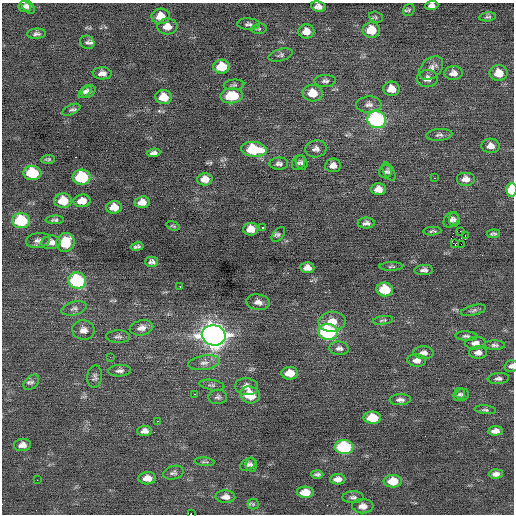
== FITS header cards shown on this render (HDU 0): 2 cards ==
NAXIS1  =                  512 / Axis length
NAXIS2  =                  512 / Axis length

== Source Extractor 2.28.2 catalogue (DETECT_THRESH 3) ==
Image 512 x 512 px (HDU 0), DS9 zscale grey, 1 PNG px = 1 image px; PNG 516 x 516 px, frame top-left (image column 1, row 512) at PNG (2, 3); each listed source drawn as its Kron ellipse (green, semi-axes under 4 px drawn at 4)
Background -0.0252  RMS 0.82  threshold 2.47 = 3 sigma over >= 5 px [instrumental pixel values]
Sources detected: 138; all 138 listed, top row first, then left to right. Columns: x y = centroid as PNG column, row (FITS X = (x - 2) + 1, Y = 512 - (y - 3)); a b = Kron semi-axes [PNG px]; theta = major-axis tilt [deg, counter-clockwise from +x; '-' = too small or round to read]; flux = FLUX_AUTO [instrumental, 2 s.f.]
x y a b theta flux
432 5 6 4 4 180
25 7 6 5 - 160
28 7 9 5 -51 180
318 7 7 5 -8 260
409 10 6 5 - 94
161 16 9 7 2 790
376 17 7 5 -22 97
488 17 8 4 6 110
248 24 11 5 -2 170
167 26 10 8 2 510
259 29 7 5 7 99
371 30 9 7 2 1200
306 31 8 7 - 470
36 34 9 5 4 160
87 42 7 6 - 150
281 55 12 6 15 140
222 67 8 7 - 1400
431 68 14 9 44 370
102 73 9 6 -3 300
453 73 9 7 2 330
499 73 9 8 - 860
427 79 10 8 4 350
325 81 11 6 2 180
234 85 10 5 6 120
391 89 8 7 - 640
85 92 8 4 46 160
89 92 7 5 35 160
313 93 10 8 -5 930
232 96 11 7 4 1600
164 97 8 7 - 890
369 104 12 8 4 260
71 110 10 5 25 130
377 120 9 8 - 8100
439 135 13 6 4 180
491 146 9 7 -3 340
254 149 13 7 -5 2500
316 149 11 8 10 250
153 153 7 4 7 190
48 159 7 3 4 100
298 163 8 6 60 130
302 163 7 5 -64 120
279 164 9 6 0 180
333 165 8 7 - 310
386 172 7 6 - 120
389 172 10 5 -61 130
32 173 9 7 -2 2600
82 177 9 7 -3 3300
435 178 3 2 - 69
205 179 7 6 - 490
465 179 9 7 0 380
378 189 7 6 - 400
511 190 7 5 87 1600
63 201 9 7 2 1200
82 201 9 6 6 550
142 202 8 6 6 440
114 207 8 6 3 680
55 220 9 4 1 120
451 220 9 6 48 210
454 220 7 5 -82 130
21 221 9 7 -1 3000
366 223 8 5 2 190
173 226 7 3 -18 74
263 228 3 2 - 460
251 229 7 6 - 590
432 231 9 4 4 95
461 231 3 2 - 140
278 234 8 5 50 110
493 234 6 3 5 120
465 235 2 2 - 260
38 240 12 7 8 250
51 242 9 6 7 320
65 242 10 9 - 1300
455 244 3 2 - 80
461 244 2 2 - 250
137 247 6 4 11 130
152 262 6 5 - 170
391 266 12 3 1 90
307 268 7 5 -2 320
424 270 9 5 3 200
77 281 9 8 - 4400
180 286 3 2 - 110
385 289 8 7 - 1800
258 302 11 8 -7 320
74 308 13 6 13 200
473 310 13 5 14 160
383 320 10 4 8 99
332 322 13 10 4 700
142 328 12 7 13 340
83 330 11 9 -10 360
328 332 10 8 -6 6700
214 335 12 10 -12 49000
466 336 11 4 -3 140
118 337 12 6 -1 190
475 343 10 6 2 270
495 345 10 4 0 150
339 348 10 6 -5 210
423 353 10 6 -2 230
478 353 9 6 1 300
110 357 2 2 - 26
417 360 9 6 -6 290
204 363 16 7 8 370
511 366 7 5 15 150
120 371 11 6 2 210
290 373 8 6 -1 700
95 377 11 7 83 190
498 379 10 5 6 170
31 382 9 6 43 150
212 385 13 5 -9 150
247 387 11 8 -6 430
195 394 3 2 - 360
459 394 7 5 60 110
463 394 6 6 - 110
250 395 10 8 -19 1300
218 397 9 7 5 160
400 400 10 5 2 210
485 410 11 4 -6 120
372 418 9 6 -2 1500
157 421 2 2 - 310
144 431 7 5 5 270
495 431 7 4 4 350
22 445 8 6 4 330
344 447 9 7 -3 4200
204 462 10 3 -5 76
248 464 8 5 34 170
251 465 7 5 -80 130
173 473 10 6 14 170
317 474 6 3 -1 120
496 474 7 4 4 240
147 478 8 6 1 460
338 479 8 5 0 330
37 480 2 2 - 62
393 481 9 6 2 1100
305 492 8 5 -3 840
225 497 10 6 -2 310
353 497 10 6 0 180
253 504 5 5 - 92
363 506 10 7 -2 430
191 514 2 2 - 420
At the frame edge (FLAGS 8, measured only in part): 5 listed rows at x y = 432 5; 318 7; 511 190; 511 366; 191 514